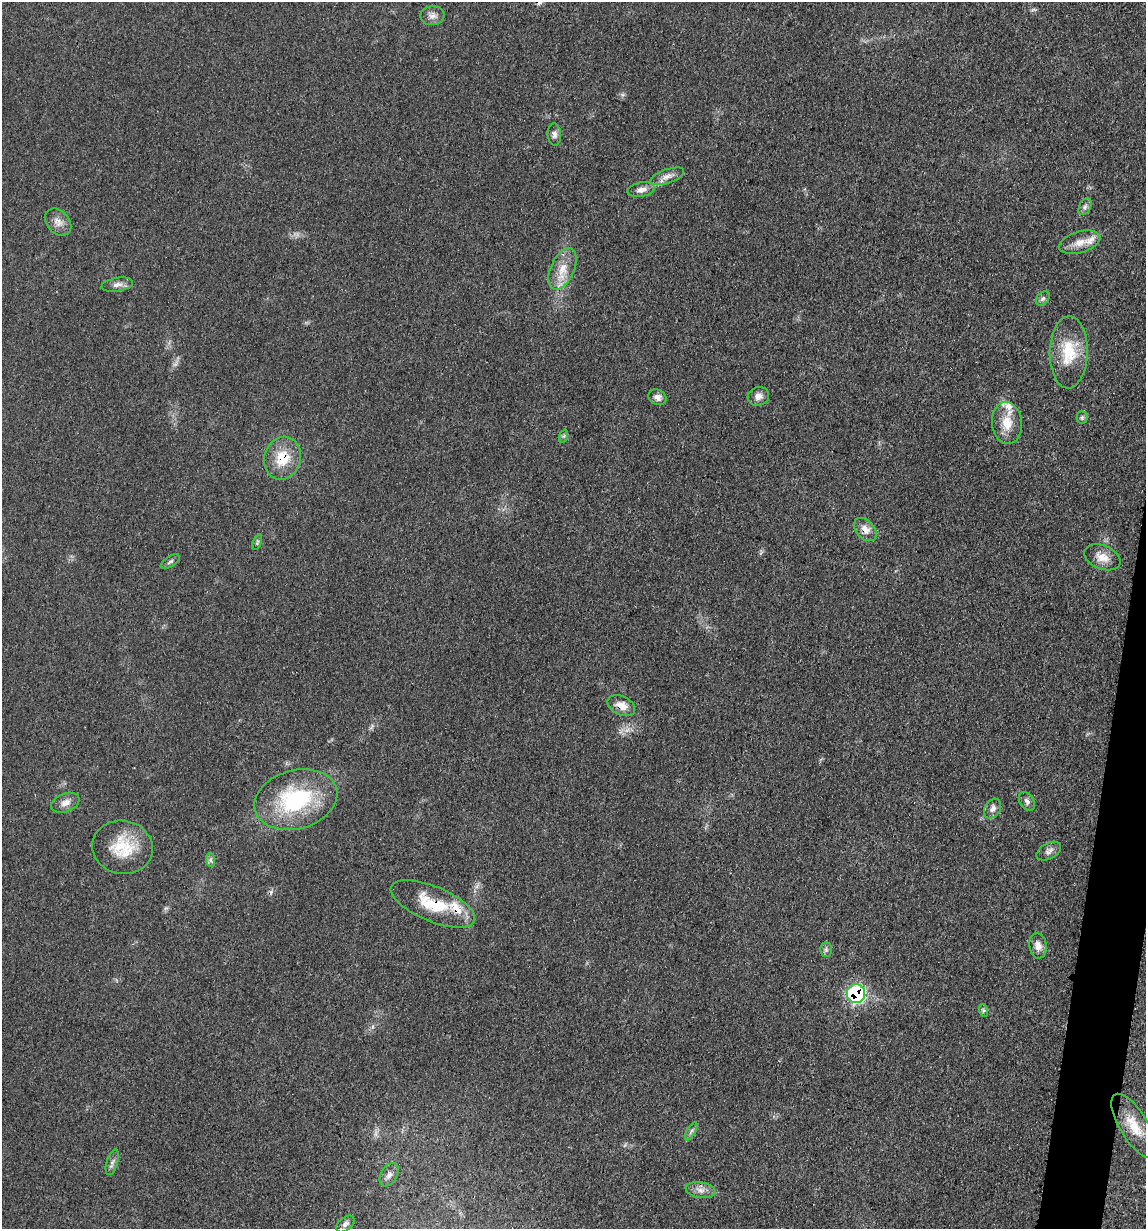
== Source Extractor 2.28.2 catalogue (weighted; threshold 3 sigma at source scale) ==
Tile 6 of 4 x 4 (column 2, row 2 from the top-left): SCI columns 1392-2535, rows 2471-3697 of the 4948 x 4938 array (HDU 1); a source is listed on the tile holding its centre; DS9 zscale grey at full resolution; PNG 1148 x 1231 px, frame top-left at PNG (2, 2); each listed source drawn as its Kron ellipse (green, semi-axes under 4 px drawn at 4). Shown black and unused: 2% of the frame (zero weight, under 3 of 4 exposures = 2% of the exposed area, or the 3 px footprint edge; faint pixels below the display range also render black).
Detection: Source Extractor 2.28.2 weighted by HDU 2 'WHT'; one run over the whole footprint, this tile lists its part. Background 0.0527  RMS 0.0059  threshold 0.0265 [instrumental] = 3 sigma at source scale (4.5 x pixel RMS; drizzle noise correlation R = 1.50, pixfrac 1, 0.05/0.05 arcsec/px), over >= 5 px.
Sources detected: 44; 1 cosmic-ray / hot-pixel residue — neither listed nor drawn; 3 inside a brighter listed object's ellipse — not listed separately; the other 40 listed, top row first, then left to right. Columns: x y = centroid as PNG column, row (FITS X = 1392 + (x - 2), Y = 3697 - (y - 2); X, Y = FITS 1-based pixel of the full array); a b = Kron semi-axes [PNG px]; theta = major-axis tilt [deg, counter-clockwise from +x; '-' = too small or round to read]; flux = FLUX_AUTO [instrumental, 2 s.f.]
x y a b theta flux
432 16 12 9 3 3.4
554 134 11 6 -85 2.6
667 176 18 7 19 4.1
641 190 14 7 11 3.6
1085 207 9 5 64 1.8
58 222 15 11 -46 4.7
1080 242 21 10 16 7.1
563 269 22 11 66 10
117 285 16 6 9 3.2
1043 298 8 5 49 1.6
1069 352 36 19 89 22
758 396 11 9 17 3.6
657 397 9 7 -28 3
1082 418 6 5 - 1.1
1007 423 21 15 -84 12
564 436 7 4 71 1
282 458 22 18 72 16
865 530 13 9 -47 5
257 542 8 4 68 1
1102 557 19 11 -22 7
170 561 11 5 31 1.5
621 706 14 9 -26 6.3
296 800 42 29 16 59
1027 801 10 7 -57 2
65 803 15 9 22 4.1
993 809 10 7 57 2.8
122 847 30 26 -11 22
1049 851 13 8 28 2.8
210 860 7 4 -89 1.4
433 904 45 17 -23 26
1038 946 13 8 -82 3.8
826 949 7 6 - 1.4
856 994 9 9 - 69
983 1010 6 4 -72 0.96
1134 1126 36 14 -59 15
691 1131 10 4 61 1.5
112 1162 13 5 73 2.2
389 1175 13 8 59 3.1
700 1190 15 8 -9 4.1
345 1224 10 6 39 2.1
Overlapping masked pixels (flux is a lower limit): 5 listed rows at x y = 282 458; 865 530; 621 706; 433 904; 856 994